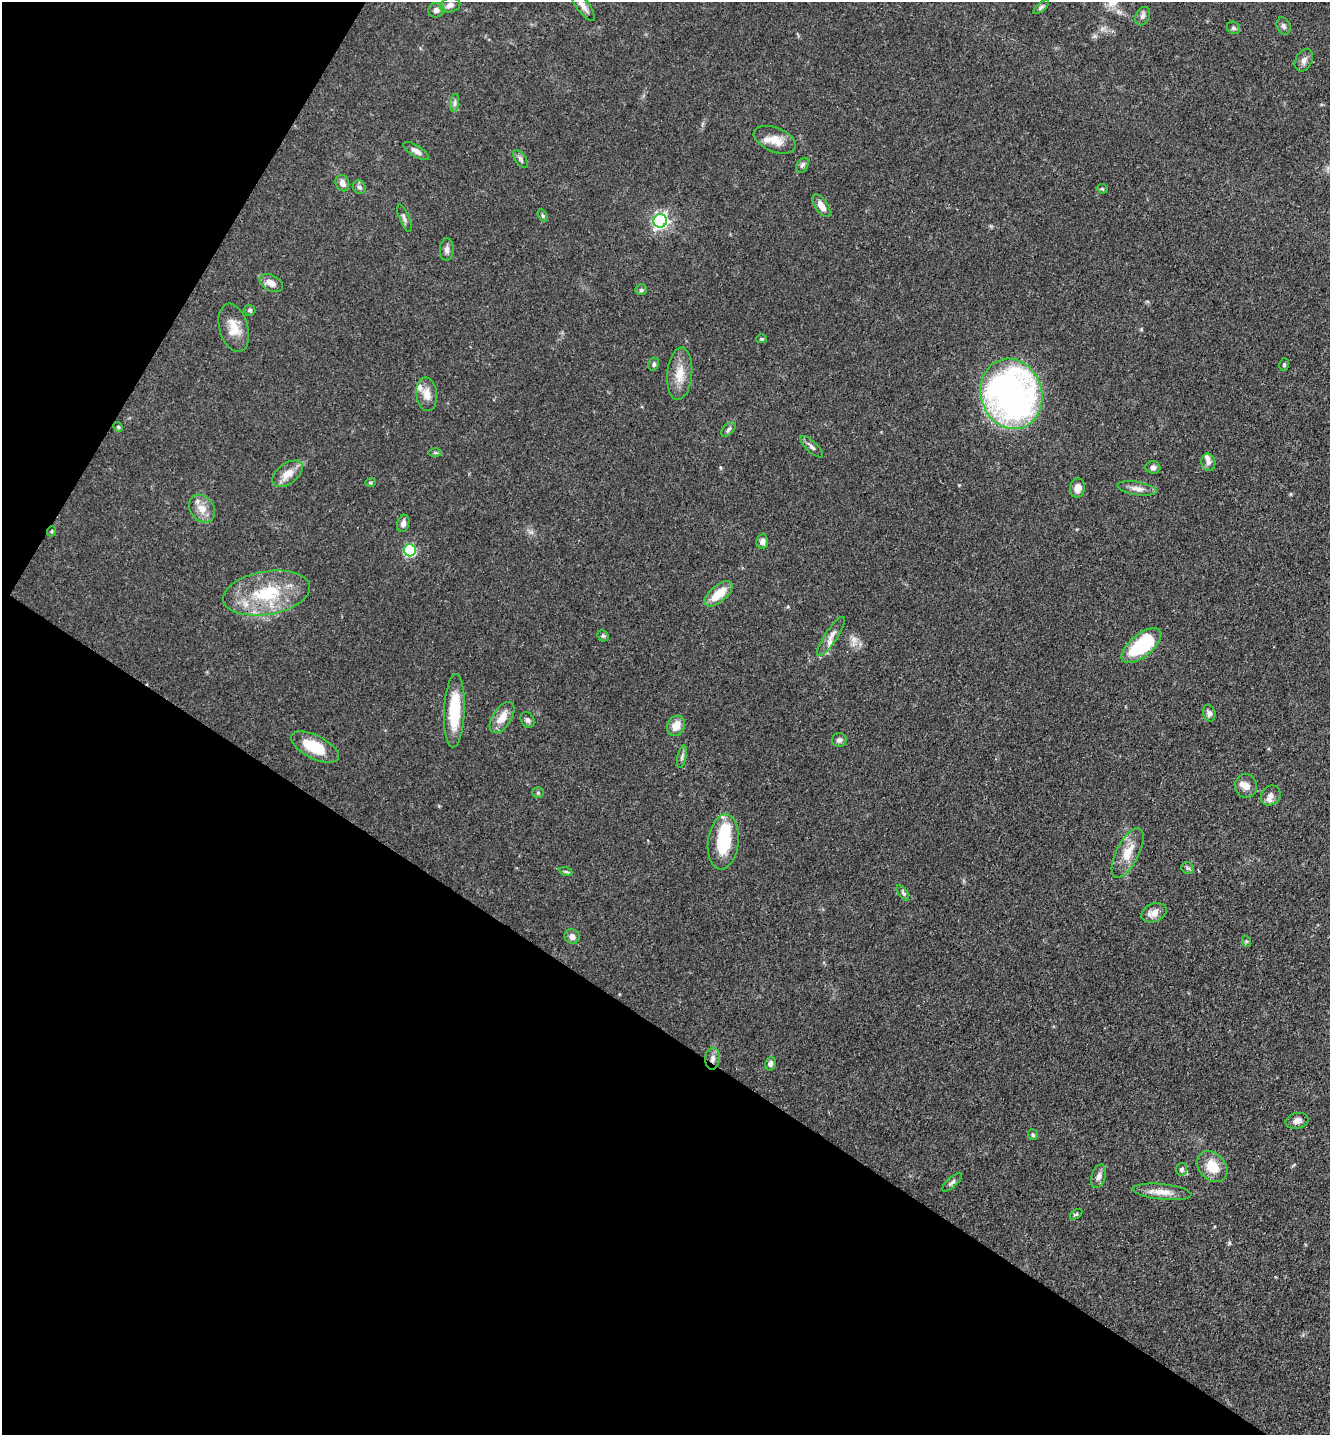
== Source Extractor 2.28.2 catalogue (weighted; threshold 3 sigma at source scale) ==
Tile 9 of 4 x 4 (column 1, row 3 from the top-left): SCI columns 237-1564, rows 1524-2956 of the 5922 x 5914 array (HDU 1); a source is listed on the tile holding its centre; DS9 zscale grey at full resolution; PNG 1332 x 1437 px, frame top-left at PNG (2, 2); each listed source drawn as its Kron ellipse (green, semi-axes under 4 px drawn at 4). Shown black and unused: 34% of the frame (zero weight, under 3 of 4 exposures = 9% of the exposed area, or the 3 px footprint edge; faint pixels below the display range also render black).
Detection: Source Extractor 2.28.2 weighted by HDU 2 'WHT'; one run over the whole footprint, this tile lists its part. Background 0.0683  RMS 0.0039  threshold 0.0176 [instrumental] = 3 sigma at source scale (4.5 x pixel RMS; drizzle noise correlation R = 1.50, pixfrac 1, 0.05/0.05 arcsec/px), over >= 5 px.
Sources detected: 84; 1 inside a brighter object's white glare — neither listed nor drawn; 3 inside a brighter listed object's ellipse — not listed separately; the other 80 listed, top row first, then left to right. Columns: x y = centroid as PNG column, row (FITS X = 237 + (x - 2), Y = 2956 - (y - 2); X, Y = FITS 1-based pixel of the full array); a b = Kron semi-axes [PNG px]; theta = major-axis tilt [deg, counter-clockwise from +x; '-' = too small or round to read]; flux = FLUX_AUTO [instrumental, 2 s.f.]
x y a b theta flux
450 5 10 7 15 2
583 6 18 6 -53 2.7
1041 7 9 4 40 0.83
436 10 8 7 - 1.6
1143 16 10 6 62 1.3
1283 26 9 6 -66 1.1
1233 28 7 6 - 0.93
1304 60 12 8 62 1.8
455 103 9 4 81 1.1
775 140 22 12 -21 5.9
416 151 15 5 -32 2
520 159 10 5 -54 1.1
802 165 8 5 58 1.1
342 183 8 6 -67 2.3
359 187 7 6 - 1.1
1102 189 5 4 - 0.46
821 206 13 6 -55 3.4
543 216 7 4 -59 0.59
404 218 15 5 -68 1.3
660 221 7 6 - 110
447 249 11 7 88 1.6
271 283 12 7 -28 2.9
641 290 6 5 - 0.92
250 310 5 5 - 0.76
234 328 25 14 -74 6.7
762 339 5 4 - 0.54
654 364 6 5 - 0.83
1284 365 6 5 - 0.6
680 374 26 12 85 6.8
427 394 17 10 -83 3.8
1011 394 35 30 -72 160
118 427 5 4 - 0.55
728 429 9 5 46 0.93
812 447 14 5 -43 1.4
435 453 6 4 -1 0.61
1208 462 8 7 - 1.6
1153 467 7 6 - 1.2
287 474 17 10 36 4.8
370 482 5 3 - 0.49
1078 488 10 7 84 3.2
1137 488 20 6 -9 2.8
202 509 15 11 -51 4.5
403 523 9 6 72 1.7
52 531 5 3 - 0.39
762 541 7 5 85 1.6
410 550 6 6 - 39
266 593 44 21 10 25
719 594 17 8 40 8.4
603 636 6 5 - 0.62
831 636 23 6 57 3.1
1141 646 24 11 39 28
454 711 36 10 87 17
1209 713 8 6 -76 1.4
502 717 17 9 57 5.2
528 720 8 6 -58 1.3
676 726 10 8 61 4.6
839 740 7 7 - 1.2
315 747 26 11 -26 13
682 757 11 4 77 1.1
1246 786 12 11 - 2.7
538 793 5 5 - 0.63
1271 796 10 9 - 2.3
723 842 28 15 83 18
1128 853 27 11 63 7.3
1188 868 6 5 - 0.74
566 872 6 4 -19 0.59
903 893 9 4 -54 0.78
1154 913 13 9 22 3.4
572 937 7 7 - 2
1246 941 6 3 -72 0.46
712 1059 11 7 83 2
770 1064 7 5 74 1.4
1297 1121 11 7 13 2.1
1033 1135 5 5 - 0.68
1212 1167 17 13 -47 8.3
1182 1169 6 5 - 0.95
1099 1176 12 7 72 2
952 1182 13 5 42 1.1
1162 1192 29 8 -6 4.9
1076 1214 7 3 37 0.48
Overlapping masked pixels (flux is a lower limit): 1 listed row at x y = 712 1059
Isophote crosses this tile's border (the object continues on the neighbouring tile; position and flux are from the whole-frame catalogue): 1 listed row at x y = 583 6